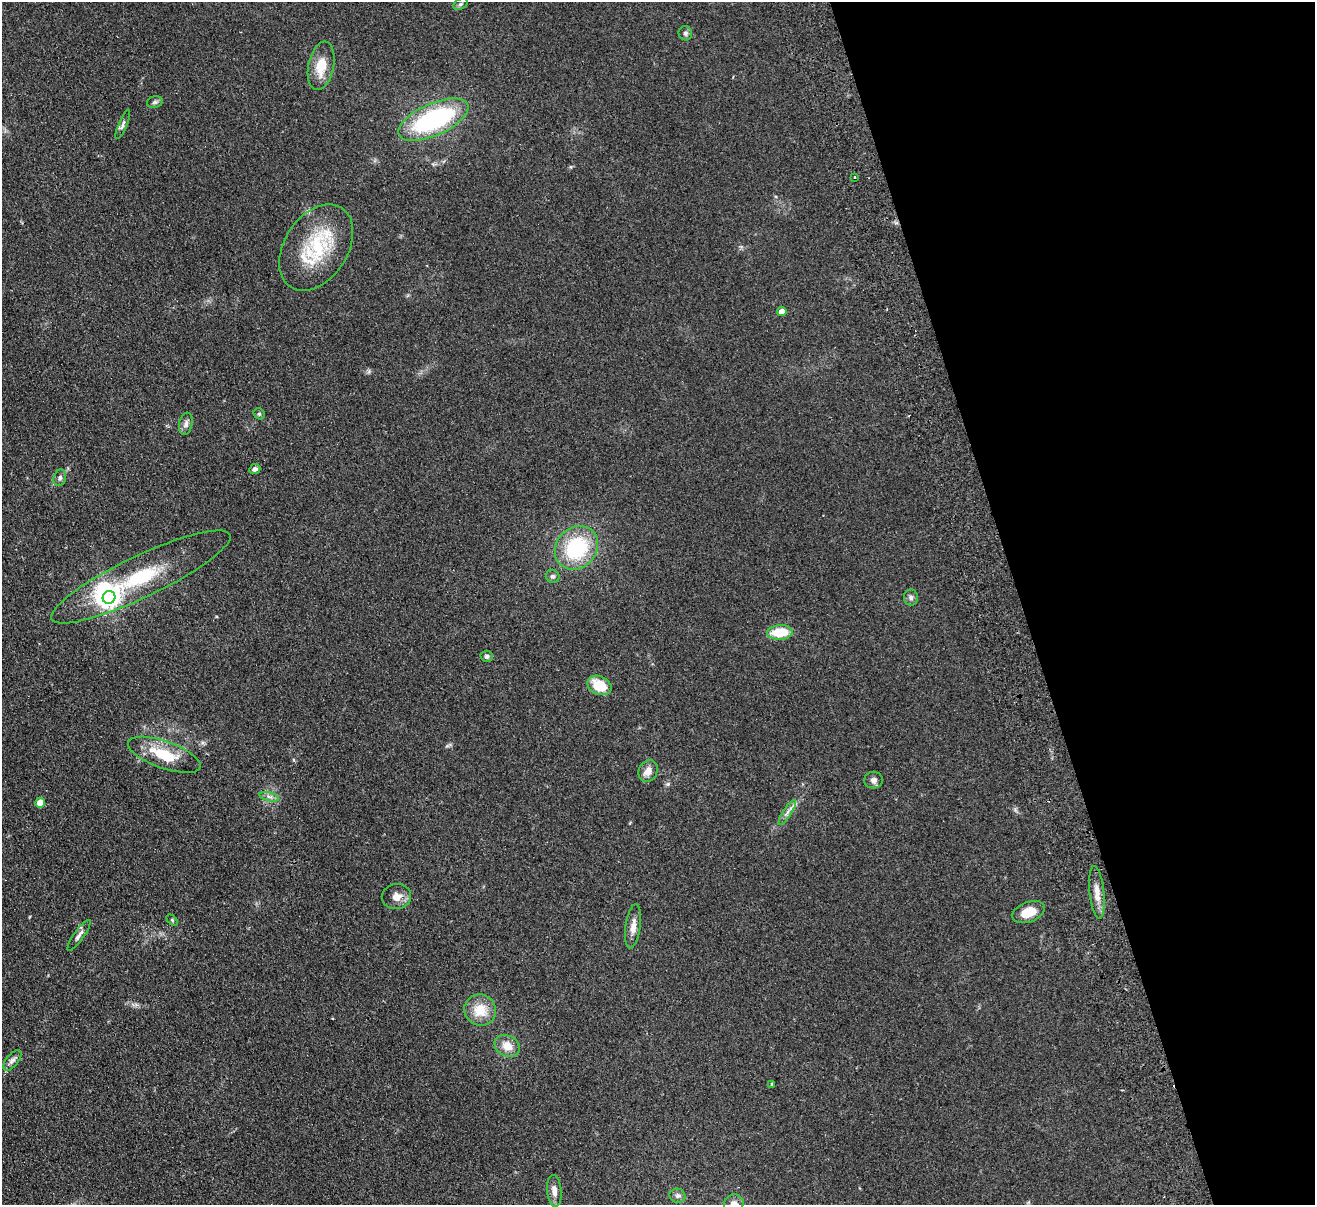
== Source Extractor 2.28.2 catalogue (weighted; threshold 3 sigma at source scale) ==
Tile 12 of 4 x 4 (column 4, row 3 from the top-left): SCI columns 3994-5306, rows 1493-2695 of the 5362 x 5269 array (HDU 1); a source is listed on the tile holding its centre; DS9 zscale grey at full resolution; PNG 1317 x 1207 px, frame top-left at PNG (2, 2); each listed source drawn as its Kron ellipse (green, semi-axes under 4 px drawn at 4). Shown black and unused: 22% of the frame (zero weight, under 2 of 3 exposures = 3% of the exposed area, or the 3 px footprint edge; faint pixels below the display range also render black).
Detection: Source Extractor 2.28.2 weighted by HDU 2 'WHT'; one run over the whole footprint, this tile lists its part. Background 0.13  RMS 0.011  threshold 0.0508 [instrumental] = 3 sigma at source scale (4.5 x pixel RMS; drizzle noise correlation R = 1.50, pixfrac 1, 0.05/0.05 arcsec/px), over >= 5 px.
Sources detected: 41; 1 inside a brighter object's white glare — neither listed nor drawn; the other 40 listed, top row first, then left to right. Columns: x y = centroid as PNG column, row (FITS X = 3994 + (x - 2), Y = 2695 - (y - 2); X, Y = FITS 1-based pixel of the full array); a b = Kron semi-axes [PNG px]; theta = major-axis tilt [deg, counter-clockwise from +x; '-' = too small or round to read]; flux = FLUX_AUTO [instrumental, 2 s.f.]
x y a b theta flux
460 4 8 5 27 2.3
685 33 7 6 - 2.9
321 66 24 12 79 23
155 102 8 6 16 2.5
433 120 38 16 24 150
123 124 16 3 68 2.9
855 177 3 2 - 1.5
316 247 47 31 57 78
782 312 4 4 - 14
259 414 6 5 - 1.7
186 424 11 6 79 4.4
255 469 6 5 - 3.4
60 478 8 6 69 3.1
576 548 23 20 46 82
553 576 7 6 - 3
141 577 99 21 25 120
109 597 6 6 - 540
911 597 8 7 - 3.2
780 632 13 7 4 30
487 656 6 5 - 2.4
599 685 12 9 -24 31
164 755 38 13 -19 36
648 771 11 9 66 8.4
873 780 9 8 - 4.4
269 797 10 4 -13 3.4
40 803 5 4 - 19
787 812 14 3 57 4
1097 892 26 7 -84 12
396 897 15 12 10 9.9
1028 912 17 10 20 19
172 920 6 4 -46 1.4
633 926 22 7 82 9.1
79 935 18 5 55 4.5
480 1010 16 15 - 23
507 1046 13 10 -27 13
12 1060 12 6 51 4.1
772 1084 3 3 - 1.2
554 1191 16 7 -85 7.8
677 1196 8 7 - 3.2
734 1204 10 9 - 6.3
Isophote crosses this tile's border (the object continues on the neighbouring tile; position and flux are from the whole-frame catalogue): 1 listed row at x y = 734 1204